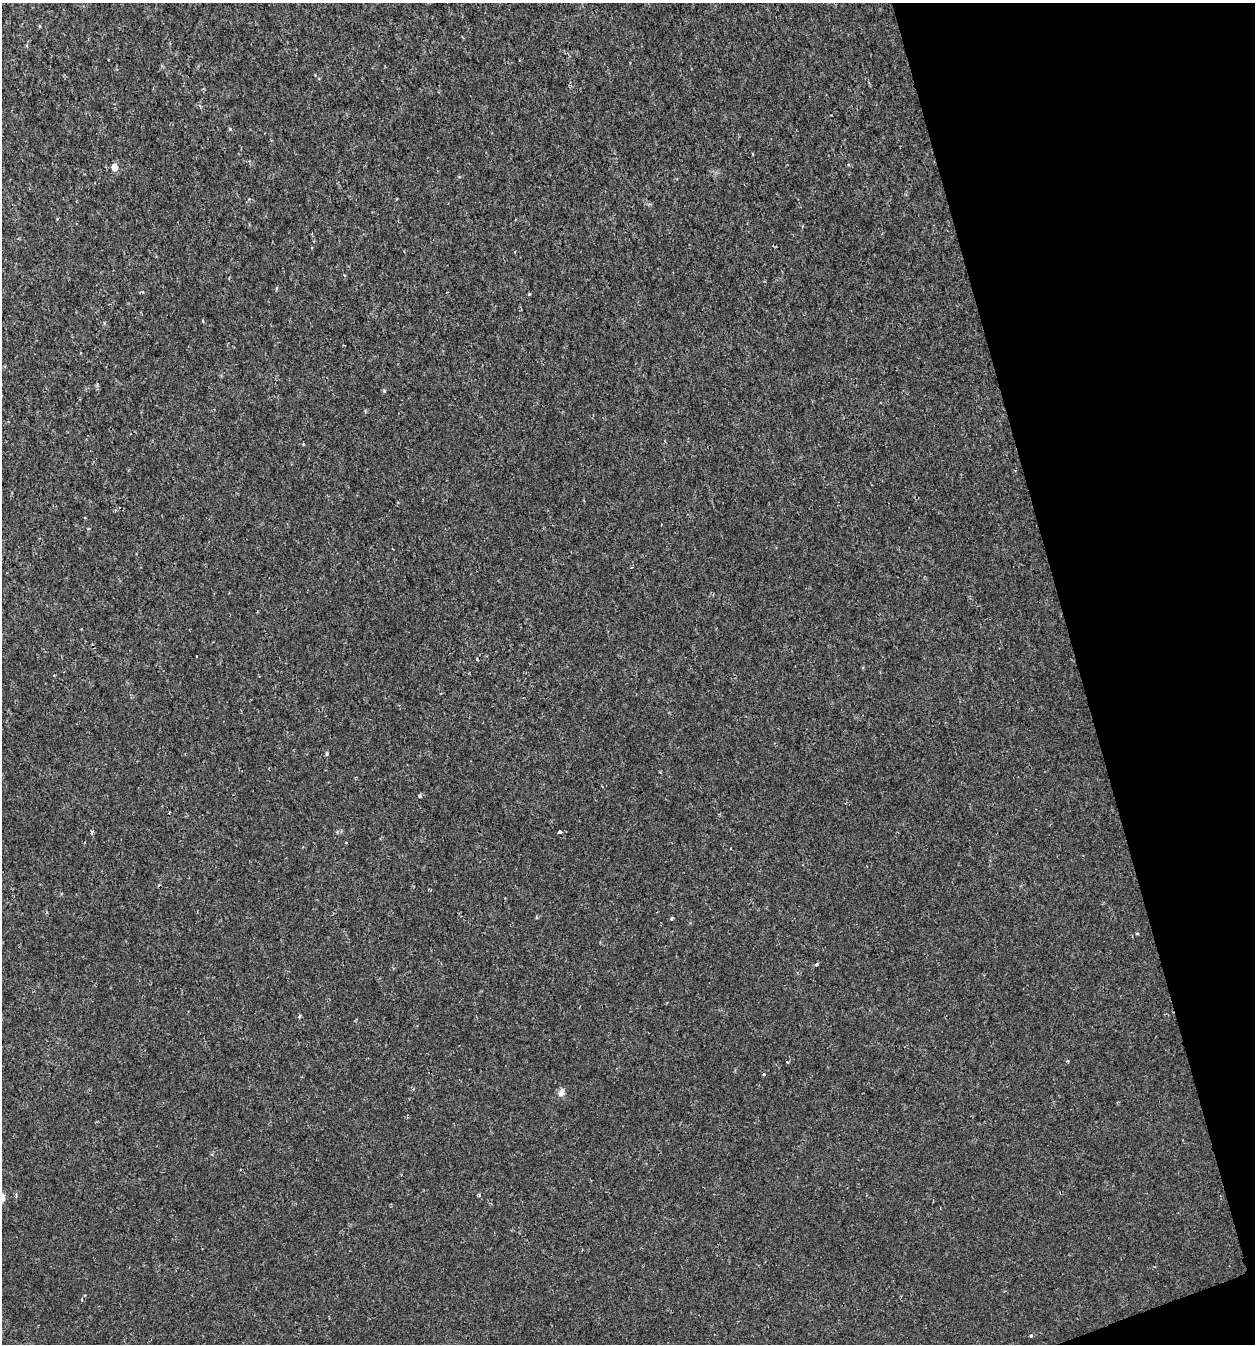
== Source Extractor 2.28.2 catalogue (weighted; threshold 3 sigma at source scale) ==
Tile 12 of 4 x 4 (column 4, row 3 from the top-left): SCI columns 3823-5075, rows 1344-2685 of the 5191 x 5369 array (HDU 1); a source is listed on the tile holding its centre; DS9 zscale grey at full resolution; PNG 1257 x 1346 px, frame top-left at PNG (2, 3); no overlay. Shown black and unused: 14% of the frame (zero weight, under 2 of 3 exposures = <1% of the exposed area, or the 3 px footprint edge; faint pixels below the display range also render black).
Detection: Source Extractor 2.28.2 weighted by HDU 2 'WHT'; one run over the whole footprint, this tile lists its part. Background 0.00191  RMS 0.0017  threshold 0.00744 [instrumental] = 3 sigma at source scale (4.5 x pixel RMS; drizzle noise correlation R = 1.50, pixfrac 1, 0.0396/0.0396 arcsec/px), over >= 5 px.
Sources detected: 21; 2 cosmic-ray / hot-pixel residue — not listed; the other 19 listed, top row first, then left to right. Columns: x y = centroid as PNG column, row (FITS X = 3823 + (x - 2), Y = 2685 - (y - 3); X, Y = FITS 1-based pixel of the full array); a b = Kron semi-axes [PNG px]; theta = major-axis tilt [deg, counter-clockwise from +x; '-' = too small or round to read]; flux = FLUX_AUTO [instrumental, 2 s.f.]
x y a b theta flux
40 26 5 3 - 0.15
753 154 4 2 - 0.16
114 167 6 5 - 1.6
276 288 5 3 - 0.18
529 294 3 3 - 0.25
384 391 5 4 - 0.2
632 567 4 2 - 0.11
196 656 2 2 - 0.12
327 754 5 4 - 0.22
419 796 5 4 - 0.24
91 832 7 3 76 0.22
560 832 3 3 - 0.86
672 918 4 3 - 0.3
817 964 4 4 - 0.27
300 1016 5 3 - 0.24
788 1062 4 2 - 0.14
764 1075 3 3 - 0.44
561 1092 10 7 72 0.85
1031 1336 4 4 - 0.21